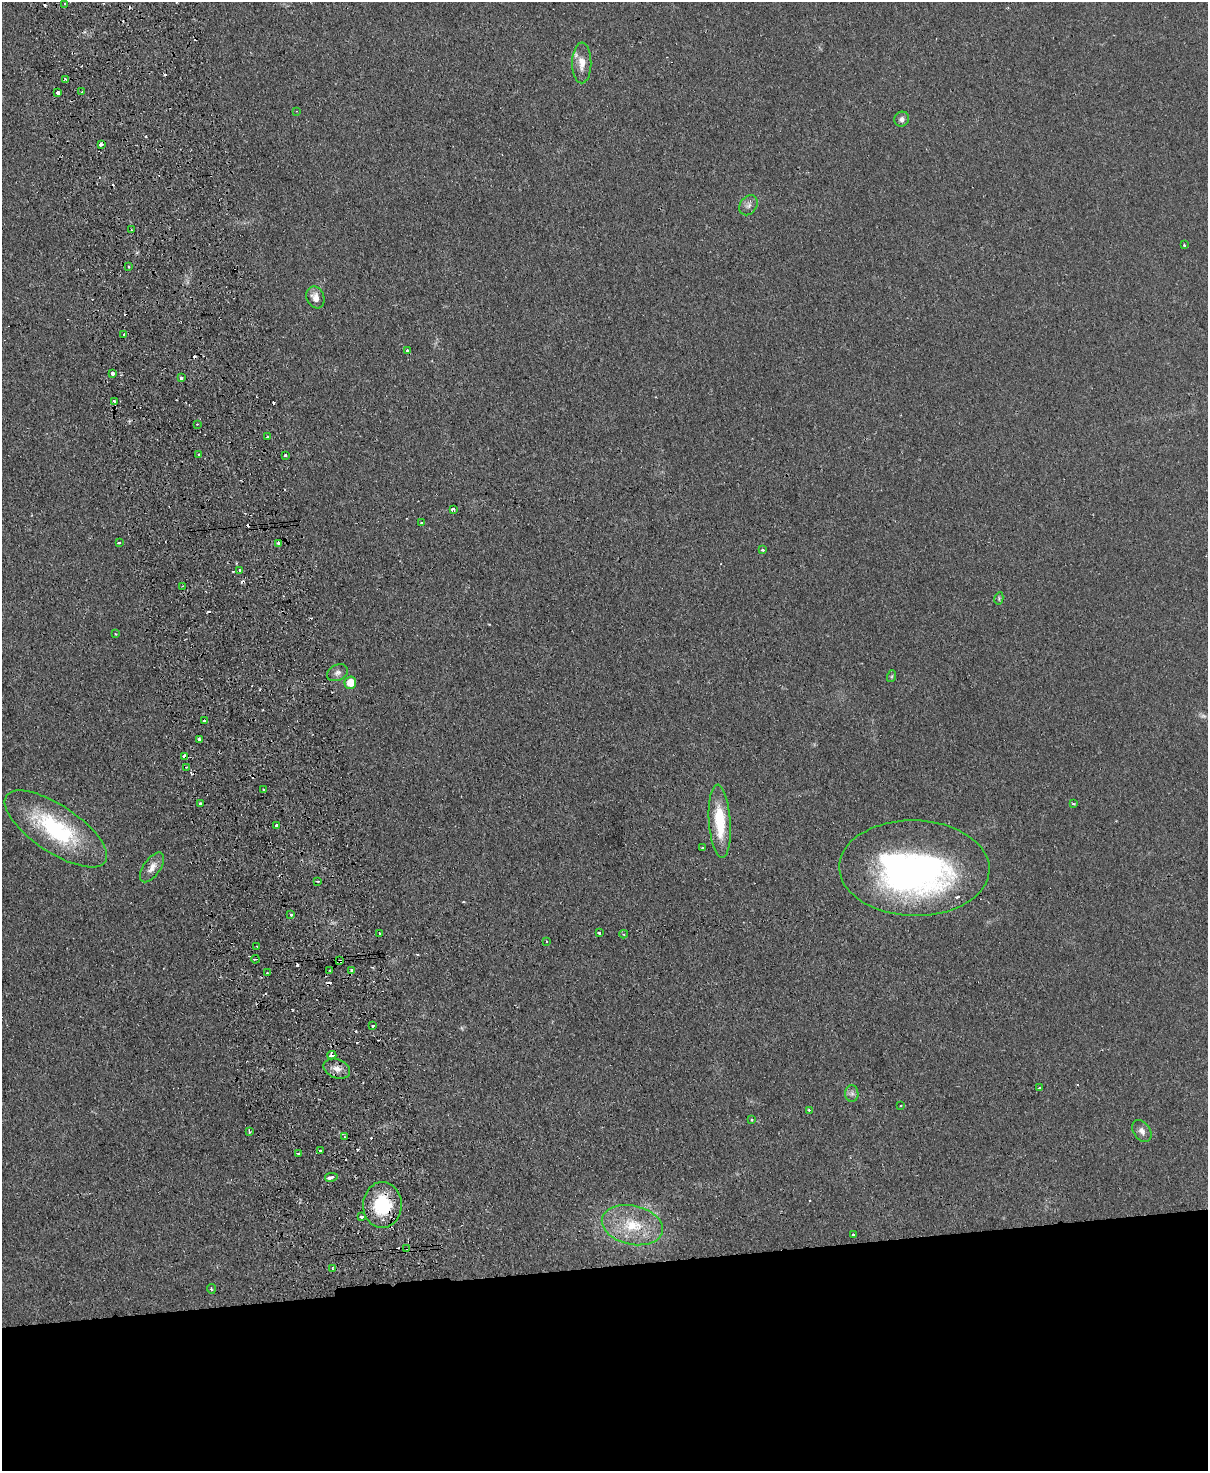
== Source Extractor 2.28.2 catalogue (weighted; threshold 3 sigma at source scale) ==
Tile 11 of 4 x 3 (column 3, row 3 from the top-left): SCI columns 2470-3675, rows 263-1731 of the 4937 x 4824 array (HDU 1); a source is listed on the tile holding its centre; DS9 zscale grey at full resolution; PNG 1210 x 1473 px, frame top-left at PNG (2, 2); each listed source drawn as its Kron ellipse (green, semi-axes under 4 px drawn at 4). Shown black and unused: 14% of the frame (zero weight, under 2 of 3 exposures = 3% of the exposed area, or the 3 px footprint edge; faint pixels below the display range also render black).
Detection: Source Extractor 2.28.2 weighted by HDU 2 'WHT'; one run over the whole footprint, this tile lists its part. Background 0.0361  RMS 0.005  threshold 0.0226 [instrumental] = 3 sigma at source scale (4.5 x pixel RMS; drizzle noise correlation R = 1.50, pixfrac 1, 0.05/0.05 arcsec/px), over >= 5 px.
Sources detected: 111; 1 too faint to see at this stretch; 1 inside a brighter object's white glare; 27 cosmic-ray / hot-pixel residue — neither listed nor drawn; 2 inside a brighter listed object's ellipse — not listed separately; the other 80 listed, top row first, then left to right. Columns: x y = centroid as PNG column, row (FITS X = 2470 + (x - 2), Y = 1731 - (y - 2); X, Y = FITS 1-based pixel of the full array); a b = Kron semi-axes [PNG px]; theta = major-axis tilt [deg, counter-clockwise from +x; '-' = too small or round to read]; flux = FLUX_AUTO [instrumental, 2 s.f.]
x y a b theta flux
65 3 3 3 - 0.77
582 63 20 9 90 5.4
66 79 4 3 - 0.84
82 92 3 2 - 0.85
58 93 4 3 - 2.2
297 111 3 2 - 0.34
902 119 8 7 - 1.8
101 144 4 3 - 1.7
748 205 11 8 55 2.3
131 230 3 2 - 0.44
1184 245 3 3 - 0.97
129 266 3 2 - 0.56
315 297 11 8 -69 4.3
124 334 3 3 - 0.7
407 351 3 3 - 1.2
112 373 3 3 - 8.6
181 378 3 3 - 1.4
114 401 3 3 - 1.9
197 424 2 2 - 0.37
267 437 3 3 - 1.5
199 455 3 2 - 0.78
285 455 3 3 - 1.1
453 509 4 3 - 3.4
422 523 3 2 - 1
119 543 3 3 - 0.87
279 543 4 3 - 1.2
763 550 3 3 - 1.3
240 570 3 3 - 1.8
183 586 3 2 - 1.1
999 598 6 4 80 0.7
116 634 3 2 - 0.5
337 673 11 8 24 2.2
892 676 6 4 71 0.55
350 683 6 6 - 7.2
204 720 3 3 - 2.3
199 740 4 3 - 1.6
184 757 4 3 - 2.6
187 767 4 3 - 2.5
264 789 3 2 - 0.59
201 803 4 3 - 2.2
1073 804 3 3 - 0.67
720 821 36 11 -86 20
277 826 3 3 - 7.5
56 829 59 23 -34 52
702 848 3 3 - 0.84
152 867 17 8 55 3.9
914 868 75 48 -1 180
318 881 3 3 - 0.6
291 915 4 3 - 0.75
599 933 4 3 - 1.6
380 934 3 3 - 1.7
624 934 4 3 - 0.77
546 942 4 2 - 0.54
257 947 3 2 - 0.41
255 959 4 3 - 0.62
340 961 4 3 - 1.5
329 970 4 3 - 0.57
352 970 3 3 - 2
267 973 3 2 - 0.74
373 1025 3 3 - 1.1
332 1055 4 3 - 2.3
337 1069 14 9 -23 4.2
1040 1088 3 3 - 1.2
852 1093 8 6 -89 1.6
901 1105 3 2 - 0.65
809 1110 3 3 - 0.93
752 1120 3 2 - 0.54
1142 1131 12 8 -55 2.6
249 1132 3 3 - 1.2
345 1137 3 2 - 0.96
320 1151 3 3 - 1.1
299 1153 4 3 - 2.4
331 1177 6 3 10 6.5
382 1205 23 19 89 25
361 1217 3 3 - 1.4
632 1225 31 19 -13 20
853 1235 3 3 - 0.74
407 1248 3 3 - 0.88
332 1268 4 3 - 0.71
211 1289 5 3 - 0.49
Overlapping masked pixels (flux is a lower limit): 4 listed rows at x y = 184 757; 340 961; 382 1205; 407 1248